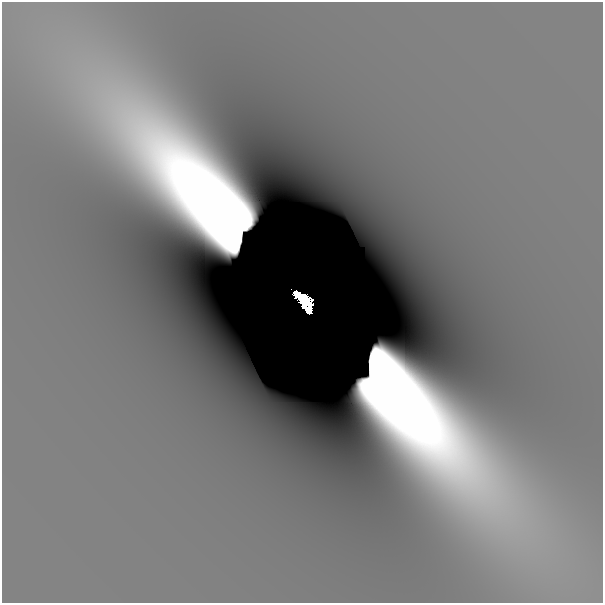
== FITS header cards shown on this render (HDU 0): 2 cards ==
NAXIS1  =                  601
NAXIS2  =                  601

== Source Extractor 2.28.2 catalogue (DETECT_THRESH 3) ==
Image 601 x 601 px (HDU 0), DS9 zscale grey, 1 PNG px = 1 image px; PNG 605 x 605 px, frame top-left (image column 1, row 601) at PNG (2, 2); no overlay
Background -1.39e-10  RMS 6.7e-11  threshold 2.02e-10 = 3 sigma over >= 5 px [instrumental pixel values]
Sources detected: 3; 2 with non-positive FLUX_AUTO (blend fragments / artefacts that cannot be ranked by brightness) are not listed; the other 1 listed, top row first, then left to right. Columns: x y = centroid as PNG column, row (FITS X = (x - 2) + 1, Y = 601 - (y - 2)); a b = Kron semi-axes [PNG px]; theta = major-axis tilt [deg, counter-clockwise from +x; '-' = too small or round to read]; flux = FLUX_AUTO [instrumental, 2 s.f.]
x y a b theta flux
305 301 20 9 -48 5.7
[2 non-positive-flux detections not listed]